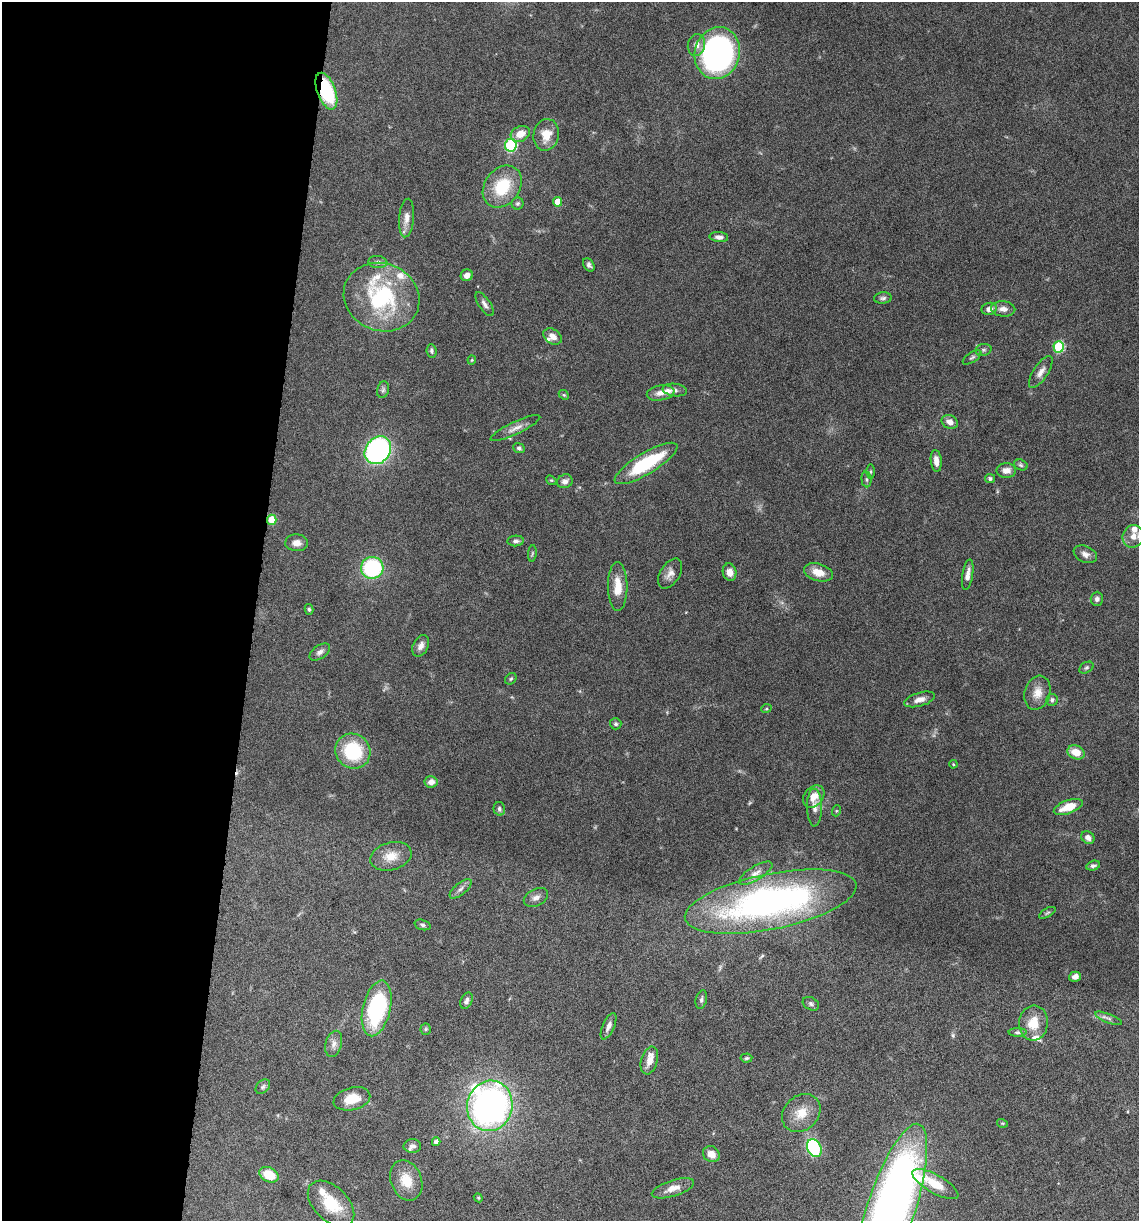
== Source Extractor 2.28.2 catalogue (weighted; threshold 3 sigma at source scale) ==
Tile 5 of 4 x 4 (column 1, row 2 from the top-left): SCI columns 237-1373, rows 2440-3658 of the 4903 x 4881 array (HDU 1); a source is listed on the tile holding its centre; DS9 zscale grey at full resolution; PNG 1141 x 1223 px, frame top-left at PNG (2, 2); each listed source drawn as its Kron ellipse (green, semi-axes under 4 px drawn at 4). Shown black and unused: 22% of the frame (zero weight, under 10 of 20 exposures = <1% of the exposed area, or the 3 px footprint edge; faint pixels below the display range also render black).
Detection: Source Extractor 2.28.2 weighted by HDU 2 'WHT'; one run over the whole footprint, this tile lists its part. Background 0.0404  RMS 0.0025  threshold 0.0103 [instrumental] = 3 sigma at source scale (4.09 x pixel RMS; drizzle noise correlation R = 1.36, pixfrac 0.8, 0.05/0.05 arcsec/px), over >= 5 px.
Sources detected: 124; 1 cosmic-ray / hot-pixel residue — neither listed nor drawn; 10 inside a brighter listed object's ellipse — not listed separately; the other 113 listed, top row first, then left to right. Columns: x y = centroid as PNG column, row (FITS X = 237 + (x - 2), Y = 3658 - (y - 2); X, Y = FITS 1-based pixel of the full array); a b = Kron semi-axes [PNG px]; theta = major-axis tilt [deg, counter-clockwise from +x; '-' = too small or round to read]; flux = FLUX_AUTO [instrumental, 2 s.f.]
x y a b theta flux
696 45 11 8 78 1.7
717 53 26 22 75 70
326 91 19 9 -70 17
520 134 10 7 25 2.8
546 135 16 12 78 3.6
511 145 6 6 - 24
502 187 23 17 54 9.4
558 202 5 4 - 2.7
517 203 6 6 - 0.41
406 218 19 7 84 1.9
719 237 9 5 -5 0.88
378 262 9 6 -7 0.79
589 265 7 5 -58 0.62
467 275 6 5 - 1.4
381 297 38 33 -22 24
883 298 9 5 5 0.58
485 304 14 5 -56 0.95
989 309 7 6 - 1.4
1003 309 12 7 -4 1.5
553 336 10 7 -35 1.5
1059 347 5 5 - 16
983 350 8 6 15 0.54
431 351 7 5 -85 0.48
972 357 10 5 34 0.55
472 360 4 4 - 0.24
1041 372 18 7 56 1.5
383 390 8 6 74 0.56
675 390 12 6 -7 0.84
661 393 14 7 10 1.7
564 395 5 4 - 0.28
950 422 8 6 -24 1.5
515 428 27 6 25 1.8
519 448 6 5 - 0.45
378 450 15 12 52 46
936 461 11 5 -85 1.6
646 463 36 10 31 17
1021 465 7 5 -18 0.44
1006 470 10 7 1 1.6
870 472 7 3 90 0.33
990 478 5 4 - 0.43
866 479 8 5 -84 0.56
551 480 5 4 - 0.26
565 481 8 6 24 1.1
272 520 5 4 - 6
1133 536 11 10 - 1.9
516 541 8 5 5 0.66
297 543 11 8 -2 1.5
532 553 8 3 85 0.32
1085 554 12 8 -24 1.2
372 568 11 11 - 22
730 572 9 6 -79 1.6
818 572 15 8 -16 2.9
670 574 17 9 58 1.6
968 575 15 5 80 1.5
618 587 24 10 -90 4
1097 599 7 6 - 0.7
309 609 5 4 - 0.39
421 646 11 7 63 1.2
320 652 11 6 34 0.91
1086 668 8 5 31 0.46
511 679 6 5 - 0.38
1037 693 17 12 73 2.8
920 699 16 6 16 1.7
1052 700 6 6 - 0.61
766 709 5 3 - 0.24
616 724 6 5 - 0.48
353 751 18 17 - 14
1076 752 9 6 -21 3.2
953 764 4 3 - 0.21
431 782 6 6 - 1.2
814 796 12 9 51 2.6
1068 807 15 6 20 4.5
814 808 19 7 -89 1.6
499 809 7 5 -75 0.67
836 811 5 3 - 0.25
1088 838 7 6 - 1.2
391 856 21 13 16 3.6
1093 866 7 4 16 0.59
756 873 19 7 31 1.6
461 889 13 6 41 0.93
536 897 13 8 27 1.2
771 902 87 28 11 87
1047 913 9 4 30 0.41
422 925 8 5 -18 0.48
1075 977 6 5 - 0.87
701 1000 9 5 76 0.67
466 1001 8 5 65 0.92
811 1004 9 6 -29 0.53
377 1008 28 14 77 25
1109 1018 14 4 -21 0.77
1033 1023 17 14 84 4.3
609 1026 14 6 66 1.2
426 1029 5 5 - 0.34
1017 1032 9 4 0 0.46
334 1044 13 8 74 1.3
746 1058 6 4 4 0.34
649 1061 14 8 73 2.1
263 1087 8 6 46 0.57
352 1099 19 11 14 4.3
490 1106 25 22 77 96
801 1113 21 17 44 4.4
1002 1123 5 3 - 0.25
436 1142 4 4 - 1
412 1146 9 6 0 0.84
814 1148 9 7 -61 21
711 1154 9 7 -37 2.1
269 1175 10 7 -26 5.7
406 1180 21 15 -68 4.7
935 1184 26 9 -30 5.2
673 1188 22 8 18 2.4
478 1198 4 4 - 0.24
331 1204 28 17 -44 8.4
890 1211 91 24 72 210
Overlapping masked pixels (flux is a lower limit): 2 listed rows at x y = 326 91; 272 520
Isophote crosses this tile's border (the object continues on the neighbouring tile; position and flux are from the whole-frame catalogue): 1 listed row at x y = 890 1211